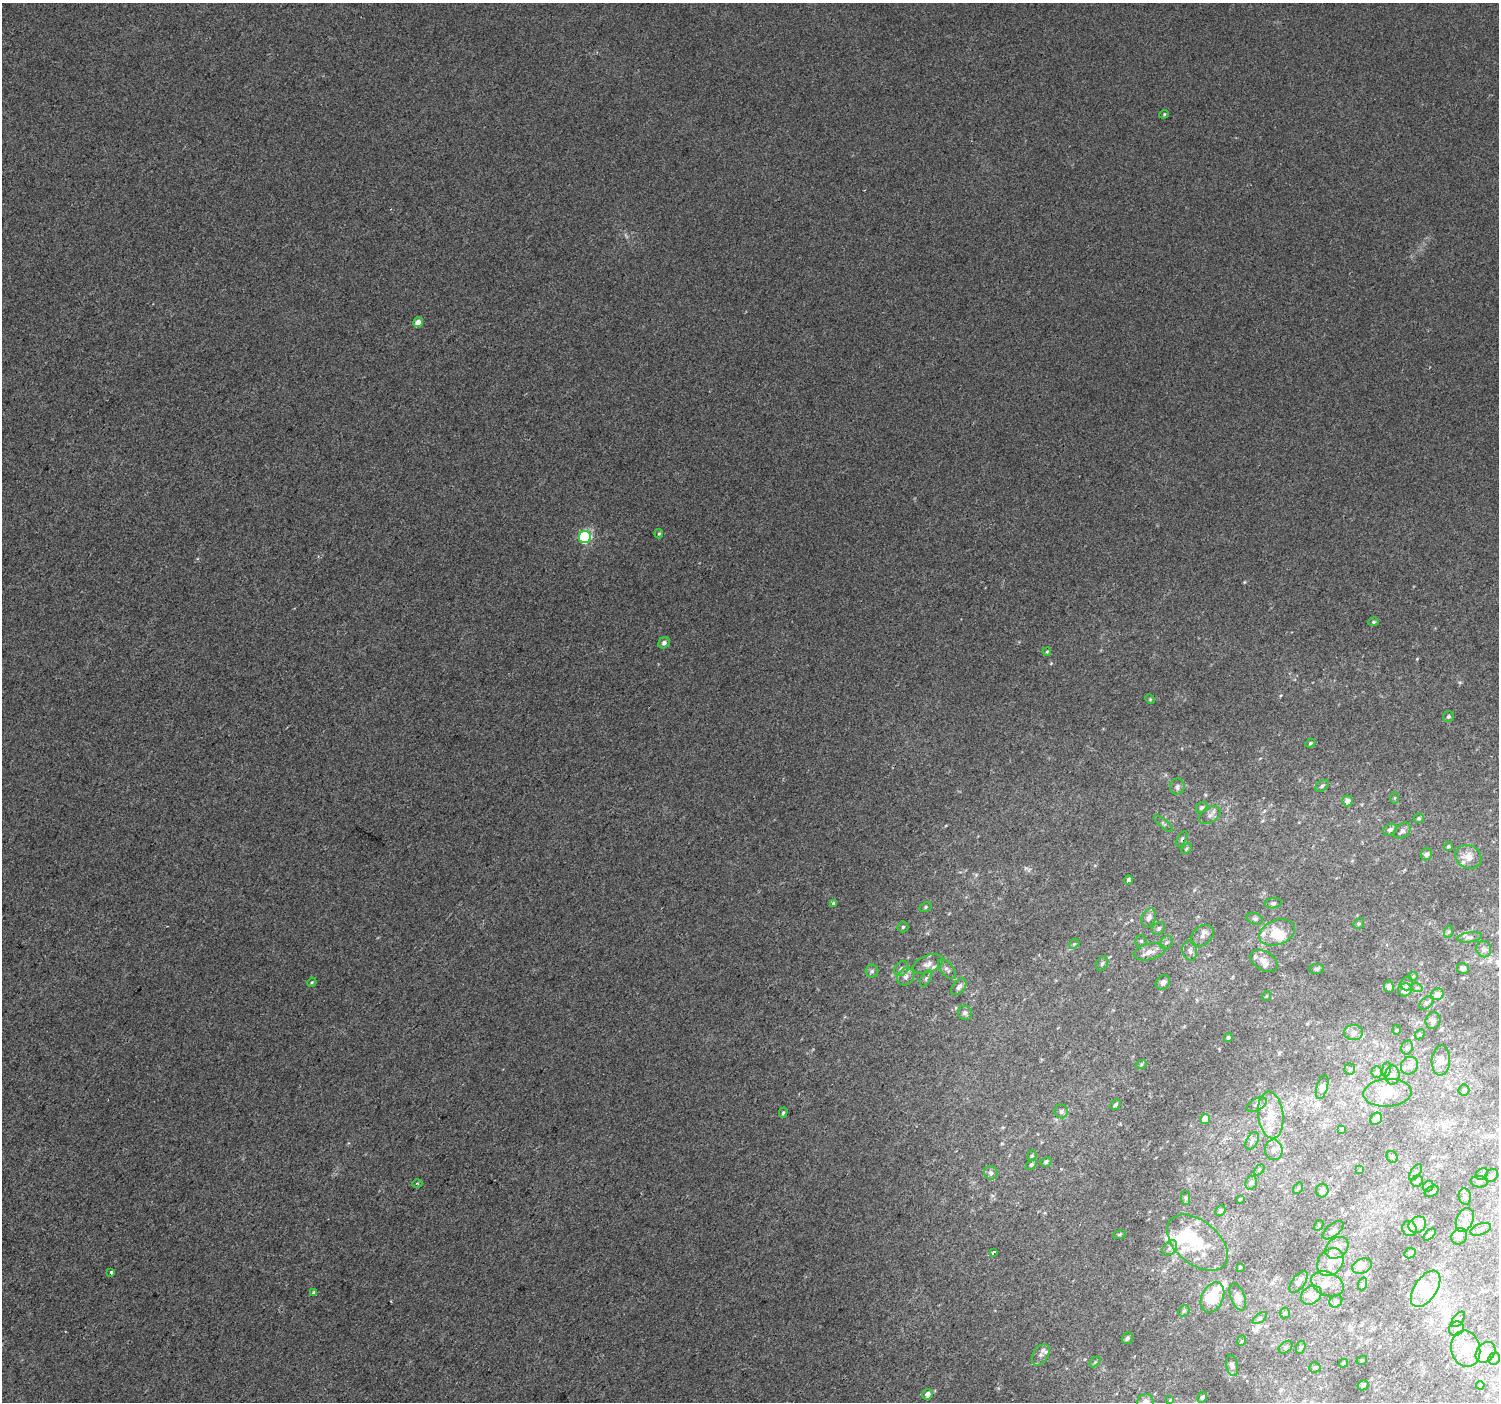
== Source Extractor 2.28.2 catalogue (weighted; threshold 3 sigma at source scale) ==
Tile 7 of 4 x 4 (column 3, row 2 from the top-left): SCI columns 2998-4494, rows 3045-4444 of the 5990 x 6020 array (HDU 1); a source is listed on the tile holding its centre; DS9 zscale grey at full resolution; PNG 1501 x 1404 px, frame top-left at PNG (2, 3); each listed source drawn as its Kron ellipse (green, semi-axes under 4 px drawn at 4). Shown black and unused: <1% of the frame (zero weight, under 2 of 3 exposures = <1% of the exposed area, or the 3 px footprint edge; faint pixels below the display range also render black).
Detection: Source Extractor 2.28.2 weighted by HDU 2 'WHT'; one run over the whole footprint, this tile lists its part. Background 0.00681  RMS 0.0057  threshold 0.0258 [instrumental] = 3 sigma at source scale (4.5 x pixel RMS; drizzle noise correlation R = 1.50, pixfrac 1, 0.0396/0.0396 arcsec/px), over >= 5 px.
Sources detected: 188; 7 inside a brighter object's white glare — neither listed nor drawn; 16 inside a brighter listed object's ellipse — not listed separately; the other 165 listed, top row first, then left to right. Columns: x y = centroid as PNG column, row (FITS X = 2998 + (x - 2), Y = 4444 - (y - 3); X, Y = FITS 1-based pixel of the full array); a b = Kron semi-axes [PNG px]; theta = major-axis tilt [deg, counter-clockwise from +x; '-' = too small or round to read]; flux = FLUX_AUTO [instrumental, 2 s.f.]
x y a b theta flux
1164 114 5 4 - 0.74
418 322 5 4 - 5.7
659 534 5 4 - 0.67
585 537 6 6 - 79
1374 622 5 4 - 0.89
664 643 6 5 - 2
1047 652 4 3 - 0.68
1150 699 5 4 - 0.63
1449 717 5 5 - 1.1
1310 743 5 4 - 1
1322 786 7 5 37 1.2
1177 787 8 7 - 1.9
1395 798 6 4 89 0.65
1347 801 5 5 - 3.9
1202 807 6 5 - 1.3
1210 815 12 7 34 2.6
1419 818 5 4 - 0.81
1164 824 12 3 -40 1.1
1390 830 7 5 32 2
1402 831 10 6 43 2.2
1182 839 9 4 61 0.97
1448 847 4 4 - 0.94
1186 849 6 4 46 0.77
1426 854 6 5 - 2
1468 857 13 11 -28 5.9
1128 880 4 3 - 1.7
833 903 3 3 - 1.6
1273 903 8 5 8 1.4
926 907 6 4 28 0.92
1149 918 9 7 67 2.7
1255 919 8 5 -18 1.4
1359 923 6 5 - 0.87
903 927 5 5 - 0.96
1159 929 7 5 48 1.4
1277 932 19 12 20 13
1448 932 6 4 71 0.92
1202 936 13 9 40 3.3
1470 937 13 5 7 2.1
1141 941 5 5 - 0.88
1166 942 7 6 - 1.4
1074 944 6 4 43 0.91
1484 949 8 7 - 2.2
1190 950 10 7 -81 2.3
1150 952 16 8 12 4.7
1264 961 15 9 -30 4.6
1102 963 8 5 58 1.4
928 964 16 8 22 3.7
901 968 8 6 45 2.2
1463 968 6 5 - 1.7
947 969 12 6 -51 2.1
1316 969 7 5 2 1.3
872 971 6 6 - 1.3
1413 976 5 4 - 0.66
906 977 9 8 - 2.9
926 978 9 5 63 1.4
312 982 5 4 - 0.64
1163 982 7 6 - 2.6
1407 983 7 6 - 1.6
959 987 10 6 48 2.4
1389 987 6 5 - 1.8
1417 988 6 4 -18 0.92
1405 990 7 6 - 3.7
1437 994 7 5 29 5
1266 996 5 3 - 0.44
1427 1003 8 5 42 1.5
965 1013 7 7 - 1.8
1433 1021 8 7 - 1.8
1397 1030 5 3 - 0.57
1354 1033 9 7 1 2.8
1420 1034 5 4 - 0.74
1228 1037 5 4 - 1
1407 1047 7 5 75 1.1
1441 1061 15 9 87 4.1
1141 1065 6 3 20 0.68
1409 1066 9 8 - 2.8
1350 1069 5 5 - 1
1386 1069 7 4 81 0.93
1377 1072 6 5 - 0.95
1392 1075 9 7 90 2.5
1322 1087 12 5 73 2
1464 1090 5 5 - 1
1387 1093 24 14 4 11
1116 1104 6 4 45 1.2
1257 1105 11 6 28 2
1061 1111 7 6 - 1.6
783 1113 5 4 - 0.89
1271 1115 23 12 -83 12
1205 1119 5 4 - 7
1376 1119 6 5 - 3.2
1341 1129 4 3 - 0.6
1252 1141 9 5 61 1.9
1274 1150 10 9 - 3.4
1032 1156 5 4 - 0.82
1392 1157 6 5 - 0.89
1046 1162 6 4 32 1.3
1031 1164 6 4 47 1
1259 1170 6 4 45 0.83
1359 1170 4 2 - 0.45
1416 1172 9 4 56 1.1
991 1173 7 6 - 2
1482 1174 6 5 - 1.1
1492 1175 7 5 42 1.5
1417 1181 6 5 - 1.2
1479 1182 9 5 -3 1.3
417 1183 5 3 - 0.57
1251 1183 7 5 74 1.3
1428 1186 6 5 - 0.81
1298 1188 6 4 55 0.73
1322 1191 7 6 - 2.4
1432 1191 7 5 31 1.1
1465 1197 8 6 -75 1.4
1186 1198 7 4 -88 0.99
1240 1199 3 2 - 0.47
1220 1210 5 5 - 1.2
1465 1220 12 8 66 4
1319 1225 6 3 59 0.68
1417 1225 9 8 - 2.9
1409 1229 8 7 - 3.2
1481 1229 11 5 19 1.9
1333 1230 12 6 39 2.1
1119 1234 6 4 18 0.85
1430 1235 7 3 45 1.9
1459 1236 8 7 - 2.7
1197 1243 35 21 -40 26
1170 1248 9 6 50 1.9
1337 1248 12 9 40 4.7
994 1252 4 3 - 1
1410 1253 6 5 - 1.6
1330 1262 15 12 50 8.4
1362 1266 10 7 22 3.3
1240 1267 4 4 - 0.5
111 1273 4 3 - 3
1299 1282 12 6 54 3.1
1327 1284 17 11 -24 6.6
1362 1284 6 4 70 0.85
1426 1289 20 11 56 11
313 1293 3 3 - 4.3
1311 1295 11 8 35 3.8
1212 1297 16 10 65 15
1238 1297 14 7 -70 3.1
1336 1301 7 6 - 1.4
1184 1311 6 5 - 0.88
1285 1313 5 5 - 0.83
1260 1318 8 4 36 1
1458 1319 9 5 52 1.3
1456 1329 8 6 45 1.9
1127 1338 6 5 - 1.5
1241 1341 5 3 - 0.6
1286 1347 8 5 40 1.2
1301 1347 7 4 72 0.88
1466 1349 18 14 -77 8.3
1486 1352 11 8 50 8.1
1041 1355 12 7 58 2.7
1494 1359 6 5 - 1.1
1362 1360 5 3 - 0.54
1095 1362 6 4 45 0.71
1343 1363 5 3 - 0.62
1232 1365 11 5 -80 1.6
1315 1367 5 5 - 0.87
1363 1385 6 4 31 1.2
1480 1385 4 3 - 0.64
927 1394 5 5 - 3.4
1202 1397 6 4 59 1.2
1170 1400 4 4 - 0.59
1145 1402 8 7 - 3.1
Isophote crosses this tile's border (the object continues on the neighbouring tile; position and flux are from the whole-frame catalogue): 2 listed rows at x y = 1202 1397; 1145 1402
Unlisted compact peaks at least as high as the median listed source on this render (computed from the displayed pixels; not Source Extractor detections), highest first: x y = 1417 659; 1051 663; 1244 582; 1026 868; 1460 682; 1281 695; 1205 794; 946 825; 1194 890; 956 1008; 976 875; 1045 1213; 998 1388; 1095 865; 1002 1143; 1085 1359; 927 933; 1264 811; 1352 861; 1279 1053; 1260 758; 197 559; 1184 1026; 960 872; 1132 920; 1061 1169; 1113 1010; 1219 1049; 1262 821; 349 1143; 1404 870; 845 1017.